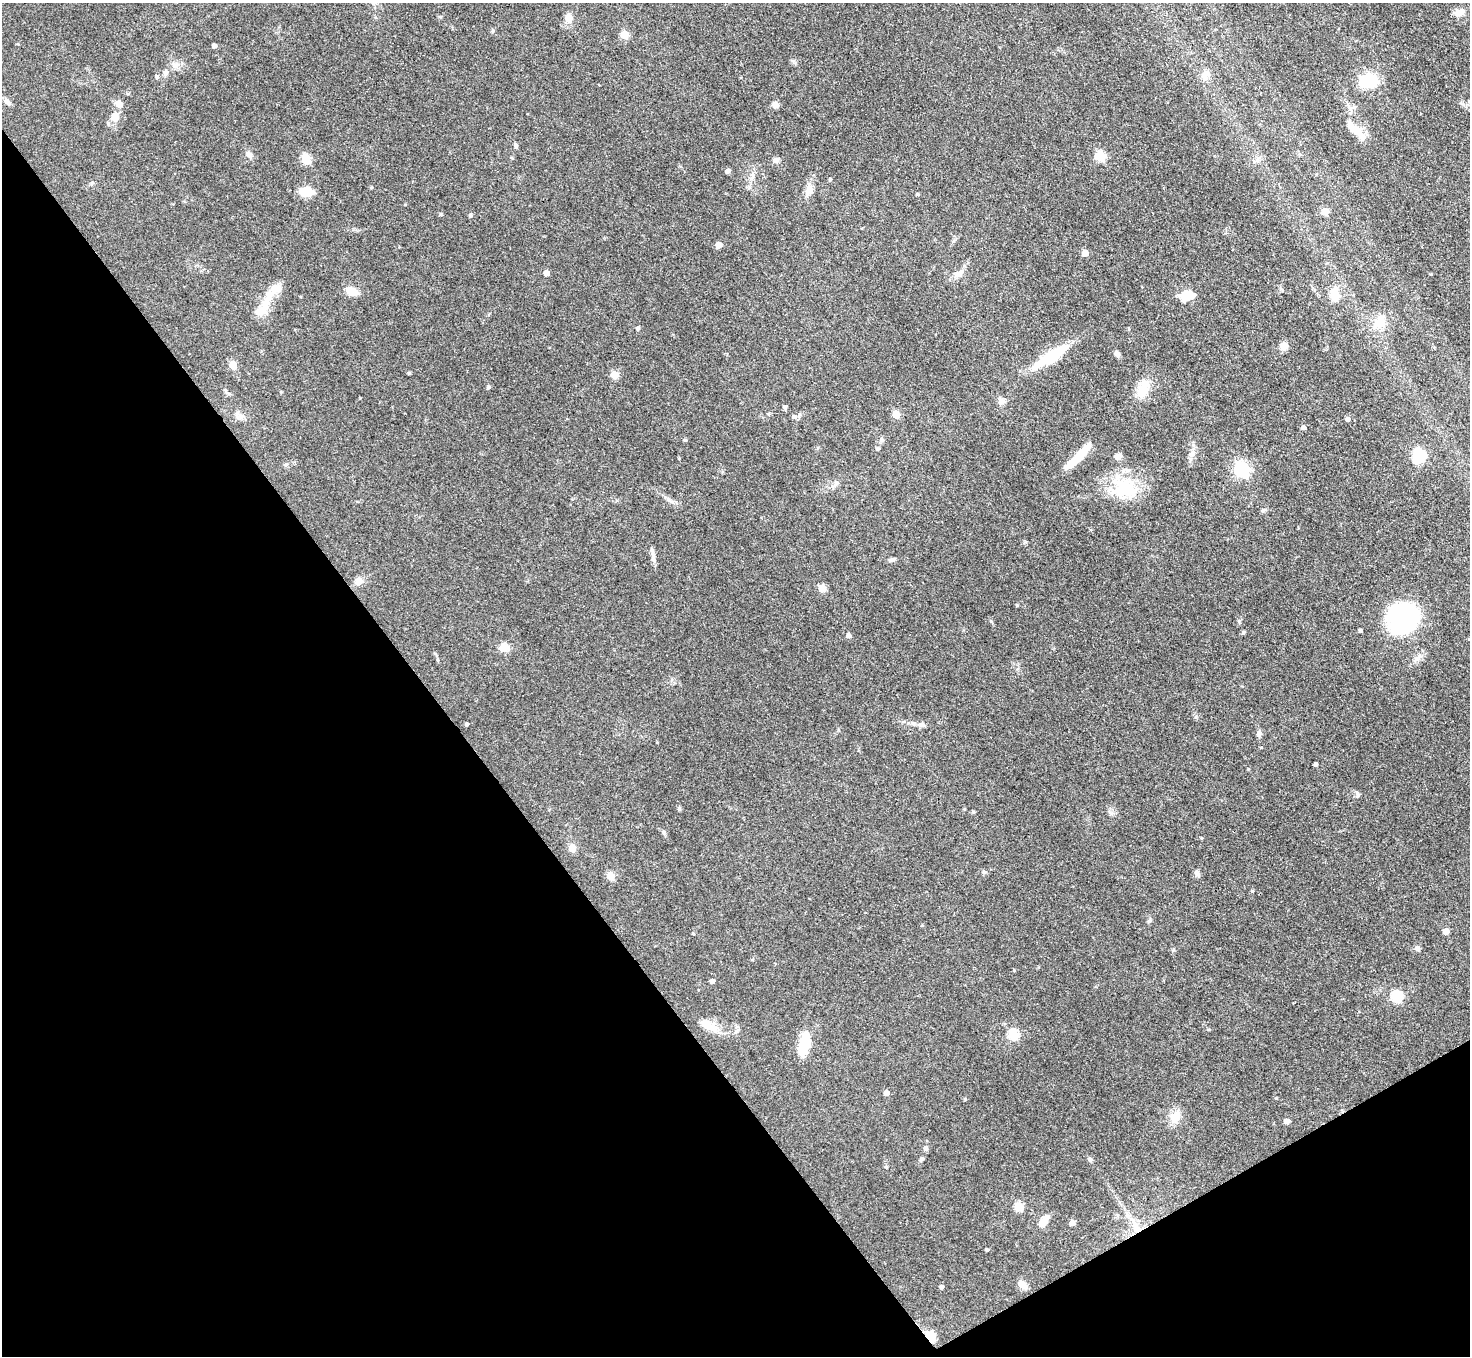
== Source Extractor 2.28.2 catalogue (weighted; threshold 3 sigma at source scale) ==
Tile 14 of 4 x 4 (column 2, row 4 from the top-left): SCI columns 1472-2939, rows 297-1650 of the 5879 x 5872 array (HDU 1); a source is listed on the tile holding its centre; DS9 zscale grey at full resolution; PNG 1472 x 1358 px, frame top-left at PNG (2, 3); no overlay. Shown black and unused: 33% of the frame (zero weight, under 3 of 4 exposures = <1% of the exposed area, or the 3 px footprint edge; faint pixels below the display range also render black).
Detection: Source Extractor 2.28.2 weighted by HDU 2 'WHT'; one run over the whole footprint, this tile lists its part. Background 0.0683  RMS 0.0056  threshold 0.0252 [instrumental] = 3 sigma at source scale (4.5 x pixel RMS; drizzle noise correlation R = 1.50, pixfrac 1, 0.05/0.05 arcsec/px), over >= 5 px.
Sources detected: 117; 3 inside a brighter listed object's ellipse — not listed separately; the other 114 listed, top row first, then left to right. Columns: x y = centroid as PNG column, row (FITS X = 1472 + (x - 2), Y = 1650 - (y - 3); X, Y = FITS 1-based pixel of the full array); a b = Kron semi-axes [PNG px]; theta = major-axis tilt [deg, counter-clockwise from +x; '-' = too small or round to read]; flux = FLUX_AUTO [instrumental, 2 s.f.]
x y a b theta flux
1459 13 16 9 15 3.9
568 18 10 8 -85 5
493 31 5 4 - 0.71
624 35 5 5 - 13
214 46 4 4 - 2.1
175 66 12 8 24 3.1
165 73 9 6 88 1.8
1205 75 15 8 72 4.3
157 77 6 4 -77 0.94
1368 81 19 14 3 22
7 102 11 6 -50 2.2
119 103 9 7 -32 3.7
775 105 8 7 - 2.6
115 117 12 10 -89 5.8
1354 129 24 10 -38 8.7
516 146 7 4 -89 1
249 154 10 7 -46 2.2
1100 156 5 5 - 30
512 158 5 3 - 0.5
306 159 5 5 - 26
776 160 7 6 - 2.3
1257 160 7 4 -89 1.2
727 171 5 4 - 2.3
753 176 7 5 89 1.6
830 179 4 3 - 0.76
809 190 14 10 83 4
306 192 14 9 -2 10
917 194 4 4 - 0.56
1325 211 5 5 - 8.5
441 214 5 4 - 0.65
471 215 4 4 - 1
719 245 5 5 - 6.3
1085 253 5 5 - 6.1
546 273 4 4 - 4.2
959 273 17 7 27 3.3
352 291 12 8 -29 7.7
1334 295 13 8 89 9.4
1187 296 18 11 17 8.3
269 297 44 10 62 12
1380 322 20 14 53 8.4
638 328 5 4 - 1.2
1284 346 8 7 - 4.9
1117 354 7 6 - 1.9
1051 356 37 10 33 30
233 365 5 5 - 14
409 373 3 3 - 0.66
615 375 5 5 - 14
488 387 5 4 - 0.81
1143 389 25 13 66 11
226 391 7 4 -71 0.84
1001 401 9 8 - 2.6
785 407 5 4 - 1.2
896 415 5 5 - 12
241 417 7 6 - 1.9
794 417 7 6 - 1.7
1348 419 5 5 - 2.1
1303 428 4 4 - 2
685 440 5 4 - 0.7
877 448 6 5 - 0.84
1192 453 13 6 48 2.6
1118 456 9 7 25 2.7
1419 456 17 15 67 13
1078 457 37 7 46 16
1241 470 7 6 - 130
836 483 8 6 67 1.6
1124 488 36 28 6 28
671 501 16 4 -31 2.1
1263 510 7 4 19 0.9
653 558 17 6 -78 2.6
892 560 8 6 16 1.4
358 581 10 8 18 4
822 589 5 5 - 13
1017 605 4 4 - 0.54
1402 618 20 19 - 120
1360 631 4 4 - 0.97
848 635 5 5 - 2.3
504 647 11 9 -5 5.5
438 660 6 3 -71 0.64
466 724 4 3 - 0.92
922 725 11 7 -16 2.2
1259 733 8 6 -86 1.7
1316 764 4 3 - 1.3
1357 795 9 6 -80 1.3
679 809 7 3 -82 0.69
572 848 5 5 - 10
984 872 5 5 - 0.93
1197 874 9 6 -79 1.6
610 876 5 5 - 12
1252 891 4 4 - 0.59
922 925 4 4 - 0.57
1446 931 5 5 - 5.8
693 933 5 3 - 0.48
1417 948 7 6 - 1.6
1014 970 4 3 - 0.49
712 981 5 5 - 1.3
1397 997 6 6 - 48
708 1025 28 11 -30 8.4
1013 1035 6 5 - 31
804 1043 28 11 74 15
886 1093 5 5 - 3.1
965 1099 4 4 - 0.57
1175 1117 18 13 66 6.9
1287 1121 5 4 - 3.6
925 1149 8 5 84 1.2
921 1159 8 5 45 0.99
1090 1159 7 5 -68 1
1019 1207 5 5 - 20
1043 1222 16 7 53 6.1
1072 1223 5 4 - 3.8
1136 1227 29 9 -59 10
987 1250 3 3 - 0.91
1022 1285 11 7 -46 4.3
941 1287 5 4 - 1.2
931 1337 6 5 - 24
Overlapping masked pixels (flux is a lower limit): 2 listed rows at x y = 1136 1227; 931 1337
Unlisted compact peaks at least as high as the median listed source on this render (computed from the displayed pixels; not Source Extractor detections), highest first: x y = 1248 769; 1243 633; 1149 921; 1196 717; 991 621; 1239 621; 886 1167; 1111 813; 663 832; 360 398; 1025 542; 1173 950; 973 812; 1201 838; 371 187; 405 204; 18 44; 794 61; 1281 289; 1208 1029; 440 17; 838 730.